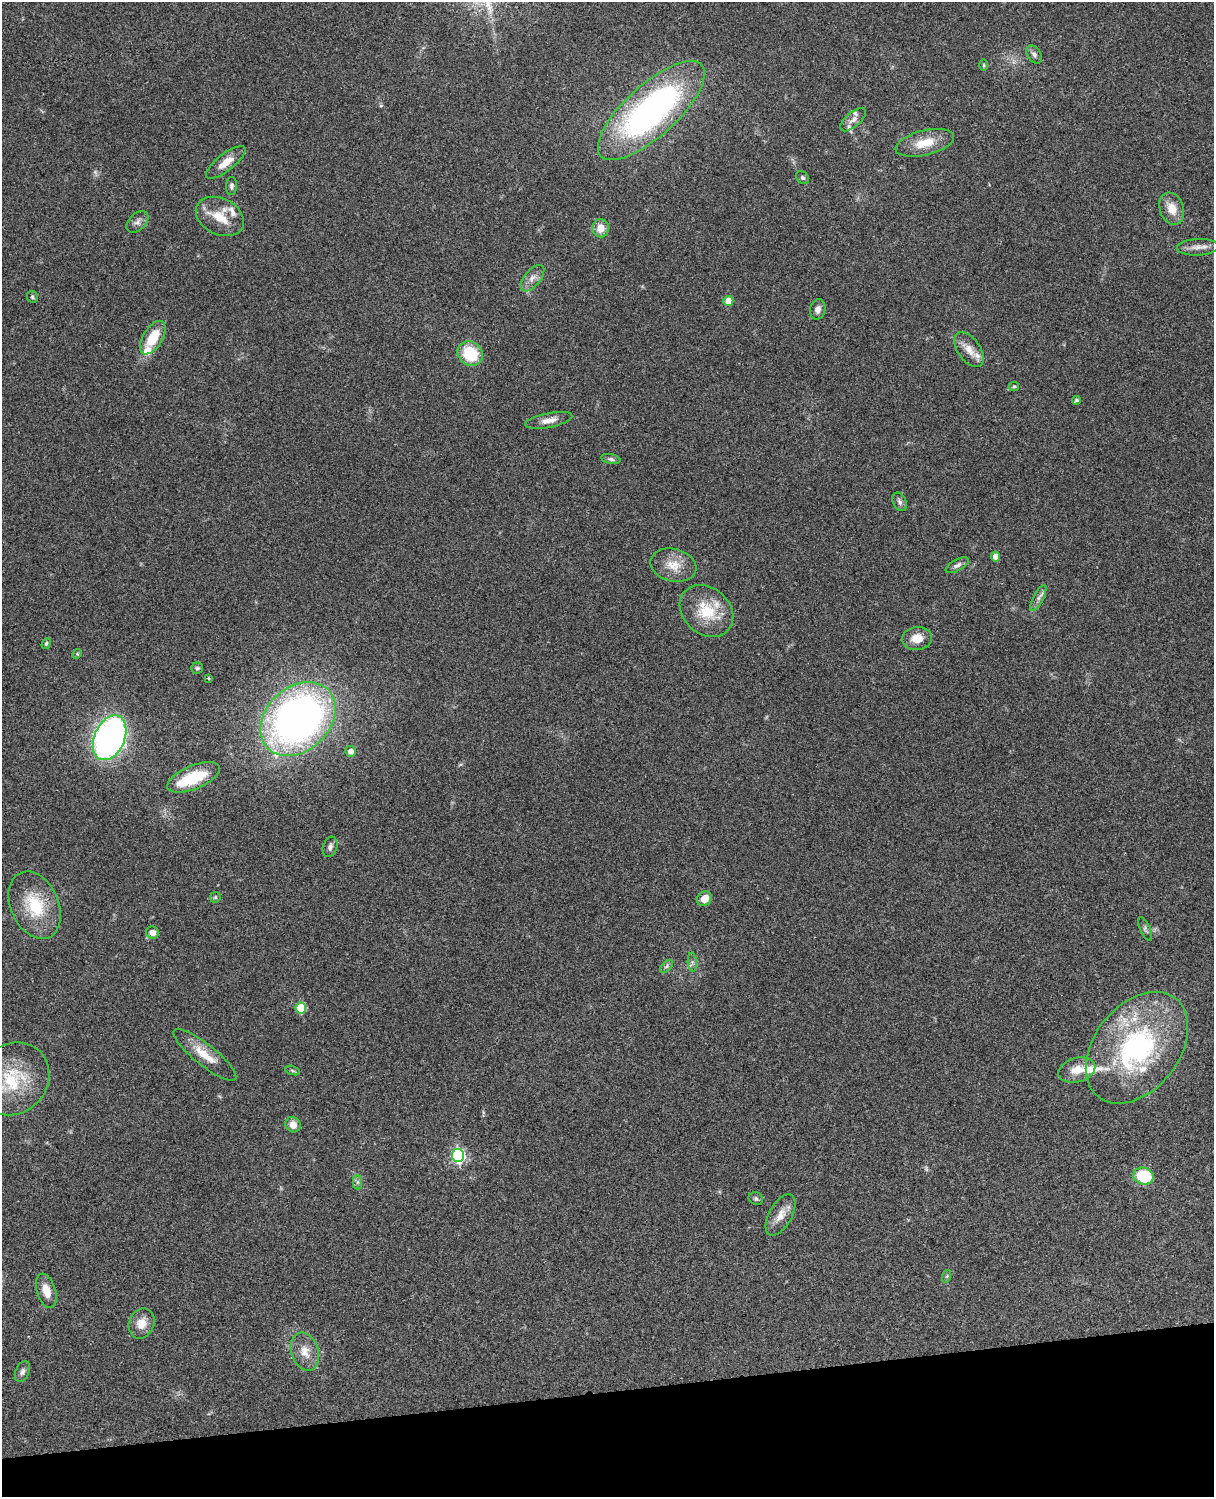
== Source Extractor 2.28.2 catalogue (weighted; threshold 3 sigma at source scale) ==
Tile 10 of 4 x 3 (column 2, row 3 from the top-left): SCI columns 1333-2544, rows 277-1771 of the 5086 x 4926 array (HDU 1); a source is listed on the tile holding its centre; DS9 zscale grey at full resolution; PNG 1216 x 1499 px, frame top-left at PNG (2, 2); each listed source drawn as its Kron ellipse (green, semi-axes under 4 px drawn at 4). Shown black and unused: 7% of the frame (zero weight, under 3 of 4 exposures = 6% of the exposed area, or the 3 px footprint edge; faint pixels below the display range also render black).
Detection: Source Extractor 2.28.2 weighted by HDU 2 'WHT'; one run over the whole footprint, this tile lists its part. Background 0.0964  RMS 0.0063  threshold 0.0285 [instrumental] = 3 sigma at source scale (4.5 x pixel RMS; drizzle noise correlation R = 1.50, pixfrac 1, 0.05/0.05 arcsec/px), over >= 5 px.
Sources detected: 73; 1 too faint to see at this stretch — neither listed nor drawn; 8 inside a brighter listed object's ellipse — not listed separately; the other 64 listed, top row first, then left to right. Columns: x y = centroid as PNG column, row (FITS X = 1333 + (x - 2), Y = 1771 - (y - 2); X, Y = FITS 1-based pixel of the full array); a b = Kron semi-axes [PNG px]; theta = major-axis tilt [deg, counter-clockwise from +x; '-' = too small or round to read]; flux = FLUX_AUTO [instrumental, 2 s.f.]
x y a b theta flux
1034 54 10 6 -58 2.3
984 65 6 4 90 0.78
651 111 68 26 42 210
853 120 16 7 41 4
925 143 30 12 14 14
226 162 24 8 38 8
803 178 7 5 -43 1.4
231 186 9 5 86 1.6
1172 209 16 12 -69 9
220 216 25 18 -27 16
137 222 13 8 45 3.2
601 228 9 8 - 7
1198 247 21 8 2 4.9
532 278 16 8 50 4.5
32 297 6 5 - 0.98
728 301 5 5 - 6.6
818 309 10 7 77 3.1
153 338 19 9 59 17
969 350 20 11 -54 7.2
470 353 13 11 -38 24
1014 386 5 4 - 0.86
1077 400 4 4 - 1.2
549 420 24 7 11 5.3
611 459 9 5 -10 1.5
900 502 10 6 -62 2.1
995 556 5 4 - 4
673 565 23 16 -13 11
957 565 13 5 29 2.3
1038 598 14 5 62 2.5
706 611 29 23 -41 24
917 638 15 11 6 8.8
46 644 6 4 72 0.99
77 654 5 4 - 0.76
197 668 6 5 - 1
208 678 4 3 - 0.63
298 719 42 32 44 340
110 738 23 15 66 250
351 751 5 5 - 4.1
193 777 28 11 22 26
330 847 10 7 71 2.5
215 897 6 5 - 0.88
704 899 8 7 - 6.8
35 905 35 24 -66 30
1145 929 13 5 -64 1.8
152 933 6 6 - 4.6
692 962 9 4 -87 1.6
666 966 8 4 46 1.3
301 1008 5 5 - 26
1137 1048 63 42 52 120
205 1055 39 10 -39 13
292 1070 8 3 -19 0.92
1077 1070 19 12 17 8.9
13 1079 38 34 45 44
293 1125 8 7 - 4.9
458 1156 6 6 - 110
1143 1176 10 8 -15 27
357 1182 7 4 90 1.3
756 1199 7 6 - 1.3
780 1215 23 11 61 7.7
947 1276 6 4 72 0.85
46 1291 18 9 -73 8.3
142 1323 15 12 68 7.7
305 1352 20 13 -72 8.8
22 1372 11 6 67 2.1
Isophote crosses this tile's border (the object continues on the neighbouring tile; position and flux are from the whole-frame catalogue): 1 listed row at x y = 13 1079